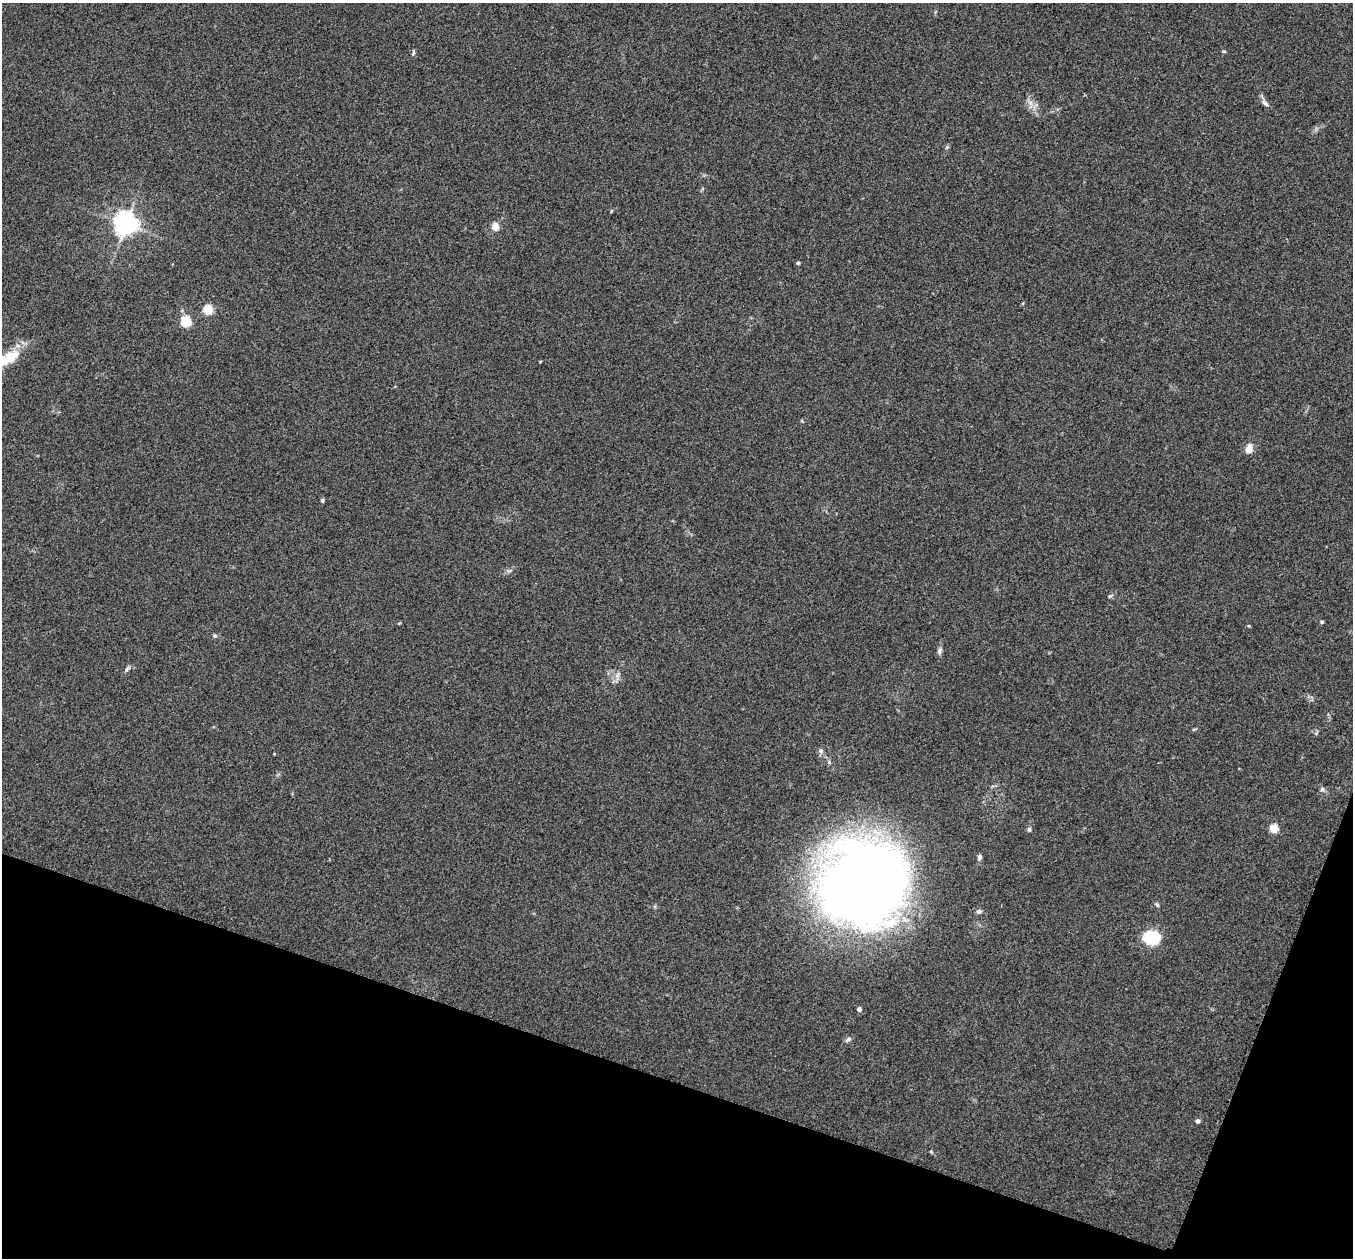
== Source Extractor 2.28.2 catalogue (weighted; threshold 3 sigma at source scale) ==
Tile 15 of 4 x 4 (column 3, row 4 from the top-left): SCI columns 2716-4066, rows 146-1401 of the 5434 x 5444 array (HDU 1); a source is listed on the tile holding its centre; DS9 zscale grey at full resolution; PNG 1355 x 1260 px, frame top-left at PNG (2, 3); no overlay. Shown black and unused: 17% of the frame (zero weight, under 3 of 4 exposures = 2% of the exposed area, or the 3 px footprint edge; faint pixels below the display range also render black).
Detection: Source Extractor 2.28.2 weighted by HDU 2 'WHT'; one run over the whole footprint, this tile lists its part. Background 0.106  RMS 0.013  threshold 0.0569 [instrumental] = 3 sigma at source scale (4.5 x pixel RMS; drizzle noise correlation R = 1.50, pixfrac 1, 0.05/0.05 arcsec/px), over >= 5 px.
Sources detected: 31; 1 inside a brighter object's white glare — not listed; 1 inside a brighter listed object's ellipse — not listed separately; the other 29 listed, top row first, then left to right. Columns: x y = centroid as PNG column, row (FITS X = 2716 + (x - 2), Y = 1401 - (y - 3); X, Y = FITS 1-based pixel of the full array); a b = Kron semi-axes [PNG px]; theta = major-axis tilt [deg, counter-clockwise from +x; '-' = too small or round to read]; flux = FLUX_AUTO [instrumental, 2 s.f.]
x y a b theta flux
413 53 7 4 72 1.8
1265 103 10 6 -40 4
126 224 7 7 - 980
495 227 9 8 - 9.4
798 263 4 4 - 2.6
208 309 5 5 - 63
186 321 5 5 - 88
5 360 27 15 26 29
540 362 3 2 - 1.1
1249 449 12 8 73 9
322 500 5 4 - 1.9
1110 596 6 4 35 2
1322 622 5 4 - 1.8
215 636 6 4 -1 1.9
940 651 11 5 79 3.6
127 669 9 4 38 2.6
821 751 7 6 - 3.8
1322 789 7 5 88 2.9
1274 829 5 5 - 45
1029 830 6 5 - 2
979 857 7 5 80 2.6
869 881 84 79 55 1200
1157 905 7 4 -62 1.8
979 911 6 5 - 3.4
1152 937 19 15 5 39
859 1009 4 4 - 5
848 1040 9 5 41 2.9
1197 1121 5 4 - 3.6
931 1152 5 3 - 1.2
Isophote crosses this tile's border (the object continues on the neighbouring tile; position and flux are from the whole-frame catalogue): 1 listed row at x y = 5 360